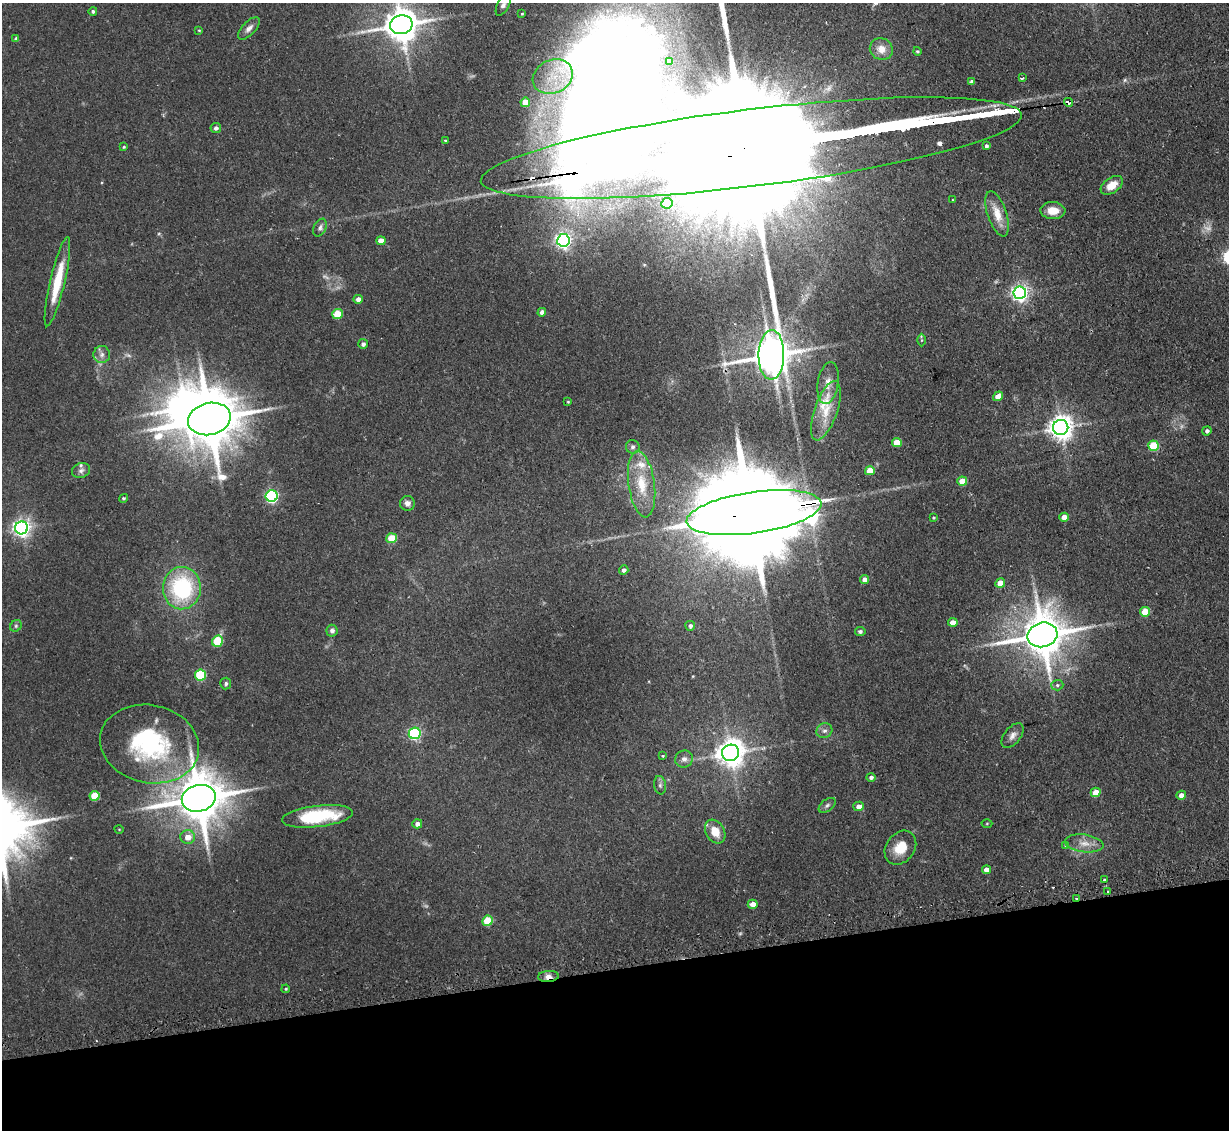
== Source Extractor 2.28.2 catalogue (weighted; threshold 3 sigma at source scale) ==
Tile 14 of 4 x 4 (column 2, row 4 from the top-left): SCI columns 1260-2486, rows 159-1286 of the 4972 x 4943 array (HDU 1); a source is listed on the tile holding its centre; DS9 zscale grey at full resolution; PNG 1231 x 1132 px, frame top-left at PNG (2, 3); each listed source drawn as its Kron ellipse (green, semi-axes under 4 px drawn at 4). Shown black and unused: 14% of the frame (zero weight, under 2 of 3 exposures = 4% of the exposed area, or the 3 px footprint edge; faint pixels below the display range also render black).
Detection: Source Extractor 2.28.2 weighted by HDU 2 'WHT'; one run over the whole footprint, this tile lists its part. Background 0.137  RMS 0.0072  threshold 0.0322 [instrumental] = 3 sigma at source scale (4.5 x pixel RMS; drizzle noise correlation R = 1.50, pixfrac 1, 0.05/0.05 arcsec/px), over >= 5 px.
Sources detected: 120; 2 too faint to see at this stretch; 1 inside a brighter object's white glare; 2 cosmic-ray / hot-pixel residue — neither listed nor drawn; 9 inside a brighter listed object's ellipse — not listed separately; the other 106 listed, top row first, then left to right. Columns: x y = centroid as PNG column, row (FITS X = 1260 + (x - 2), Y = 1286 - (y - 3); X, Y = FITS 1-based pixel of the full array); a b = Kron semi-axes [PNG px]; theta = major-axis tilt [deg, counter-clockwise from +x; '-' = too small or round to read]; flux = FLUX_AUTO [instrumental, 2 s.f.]
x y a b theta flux
503 4 12 6 63 3.3
93 11 4 4 - 1.6
522 14 3 2 - 0.63
401 25 11 9 12 1700
249 28 14 6 46 3.9
199 30 3 3 - 0.66
16 39 4 4 - 1.9
881 49 12 10 -28 9.1
917 51 4 4 - 1.2
670 61 4 3 - 3
553 77 21 16 25 19
1023 78 3 2 - 1.3
972 81 4 3 - 2.2
525 102 5 4 - 11
1068 102 5 3 - 15
216 128 5 5 - 2.4
445 140 3 2 - 0.67
986 146 4 3 - 1.8
124 147 4 3 - 0.74
751 148 272 38 7 140000
1112 185 12 7 34 9.4
953 200 3 2 - 0.45
667 203 5 5 - 25
1053 211 12 8 -2 11
997 214 23 9 -72 12
320 228 9 6 64 2.2
563 240 6 6 - 220
381 241 4 4 - 6.8
57 282 46 7 77 26
1020 293 6 6 - 290
358 299 4 4 - 4
542 312 4 4 - 3.2
337 314 5 5 - 23
922 340 6 4 89 1.1
363 344 5 5 - 2.2
102 355 8 8 - 3.5
771 355 25 13 89 2300
828 383 21 10 81 7.8
998 396 5 4 - 6.9
568 402 3 3 - 0.68
826 411 31 11 71 17
209 419 22 16 13 4900
1061 427 7 7 - 720
1207 431 5 4 - 1.9
897 442 5 4 - 15
1153 446 5 5 - 32
633 447 7 6 - 1.9
81 470 9 7 18 2.6
870 471 5 4 - 16
962 481 5 4 - 11
642 484 33 13 -82 22
272 496 6 6 - 120
124 498 4 4 - 1.1
407 503 7 7 - 3.7
754 513 68 20 8 25000
1064 517 4 4 - 7
934 518 4 4 - 0.85
21 528 6 6 - 330
392 538 5 5 - 17
624 570 5 4 - 2.6
865 579 4 4 - 4.1
1000 583 5 4 - 12
182 588 21 19 87 75
1145 612 5 5 - 20
953 622 4 4 - 7.6
16 626 6 5 - 1.5
690 626 5 5 - 2.2
332 631 6 5 - 2.6
860 631 5 4 - 1.9
1042 635 15 12 14 3000
217 641 6 5 - 32
200 675 5 5 - 56
226 684 6 5 - 1.6
1057 685 6 5 - 1.4
824 731 8 7 - 2.7
415 733 6 5 - 100
1013 736 14 8 52 4.3
150 744 50 39 -12 100
731 753 8 8 - 930
662 756 4 4 - 0.71
684 759 9 8 - 3.6
871 777 4 4 - 2.2
660 785 9 6 -81 2.2
1096 792 5 4 - 10
1181 795 5 4 - 4.7
95 796 5 5 - 21
199 798 17 13 12 3900
827 805 10 5 37 2.1
859 806 5 4 - 4.7
317 816 36 10 7 47
987 823 5 3 - 0.75
417 824 5 4 - 3.9
119 829 4 3 - 0.57
715 832 13 9 -58 11
188 837 7 7 - 7.7
1084 843 19 9 -7 7.7
1066 845 4 4 - 0.88
900 848 18 14 53 15
986 870 4 4 - 5.9
1105 880 3 3 - 2.3
1108 891 3 2 - 0.84
1076 899 3 3 - 1.1
753 904 5 4 - 5.2
487 921 5 5 - 30
548 976 10 5 4 3.8
286 989 4 3 - 0.85
Overlapping masked pixels (flux is a lower limit): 6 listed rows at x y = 1068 102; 751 148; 771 355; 754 513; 1076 899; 548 976
Isophote crosses this tile's border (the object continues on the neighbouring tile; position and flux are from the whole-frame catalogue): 3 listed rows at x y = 503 4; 401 25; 751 148